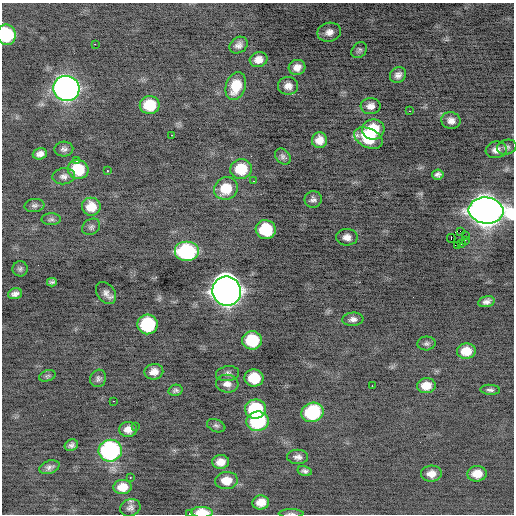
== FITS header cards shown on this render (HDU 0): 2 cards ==
NAXIS1  =                  512 / Axis length
NAXIS2  =                  512 / Axis length

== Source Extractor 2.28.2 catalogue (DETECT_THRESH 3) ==
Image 512 x 512 px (HDU 0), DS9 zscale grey, 1 PNG px = 1 image px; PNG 516 x 516 px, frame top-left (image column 1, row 512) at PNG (2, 3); each listed source drawn as its Kron ellipse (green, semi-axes under 4 px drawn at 4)
Background -0.409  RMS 0.84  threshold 2.53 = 3 sigma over >= 5 px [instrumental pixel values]
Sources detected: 91; all 91 listed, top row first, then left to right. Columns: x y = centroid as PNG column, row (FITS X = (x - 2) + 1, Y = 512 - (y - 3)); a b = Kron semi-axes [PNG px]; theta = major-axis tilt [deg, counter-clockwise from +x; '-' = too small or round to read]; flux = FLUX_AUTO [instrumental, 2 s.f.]
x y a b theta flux
329 32 12 9 12 390
6 35 10 9 - 3700
95 44 2 2 - 510
239 45 9 7 35 300
359 50 9 7 51 150
259 60 9 7 14 460
297 67 8 7 - 420
398 75 8 7 - 300
236 86 14 10 71 1400
288 86 10 9 - 410
66 88 13 12 - 33000
150 105 10 9 - 1700
371 106 10 8 1 390
410 111 3 2 - 240
451 121 9 8 - 350
373 129 11 10 - 1900
171 135 3 2 - 580
368 138 15 9 -25 2000
319 140 8 7 - 570
507 147 10 7 16 190
64 149 9 7 2 200
496 150 10 8 9 400
40 154 7 5 16 300
283 157 9 6 -48 190
77 161 3 2 - 160
78 169 10 9 - 1900
241 169 10 10 - 1700
107 171 3 2 - 68
438 174 6 5 - 180
64 176 11 8 6 260
253 181 2 2 - 47
226 189 12 11 - 1400
313 199 9 8 - 220
34 205 10 6 5 170
91 207 9 9 - 890
486 211 17 13 -5 83000
51 219 9 6 0 150
91 227 9 7 35 170
266 230 10 9 - 2600
460 231 2 2 - 64
465 235 3 2 - 290
347 237 11 8 -1 370
451 238 4 2 - 2000
465 240 3 2 - 55
461 244 2 2 - 570
458 245 3 2 - 210
186 252 12 10 0 6800
20 269 7 7 - 150
52 282 5 4 - 120
227 291 15 14 - 68000
106 293 12 9 -52 330
15 294 7 5 19 250
486 302 8 5 15 240
353 319 10 6 5 260
148 324 10 10 - 4300
252 340 10 9 - 2800
426 343 9 7 5 160
466 351 9 7 5 960
154 372 9 7 10 460
228 374 12 7 8 250
47 376 8 5 18 130
98 378 9 8 - 190
254 378 9 8 - 1800
227 384 11 9 -7 380
372 386 2 2 - 75
426 386 9 7 6 750
175 390 7 5 14 140
490 390 10 5 -3 170
113 401 3 2 - 210
256 409 10 9 - 3400
312 412 11 9 18 4700
258 421 11 10 - 4700
136 426 3 2 - 250
216 426 9 6 -21 160
128 429 9 7 4 440
71 445 7 5 23 170
110 451 11 11 - 10000
298 457 10 7 0 270
221 462 8 7 - 510
49 467 10 6 19 230
305 471 7 5 -15 160
431 474 10 8 4 500
477 474 9 8 - 800
130 478 3 2 - 370
226 480 11 8 4 770
122 487 9 7 2 750
261 502 8 7 - 600
130 508 10 8 21 240
202 512 10 5 -1 1100
189 514 2 2 - 86
291 514 12 3 0 130
At the frame edge (FLAGS 8, measured only in part): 5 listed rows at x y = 6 35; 486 211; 202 512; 189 514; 291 514